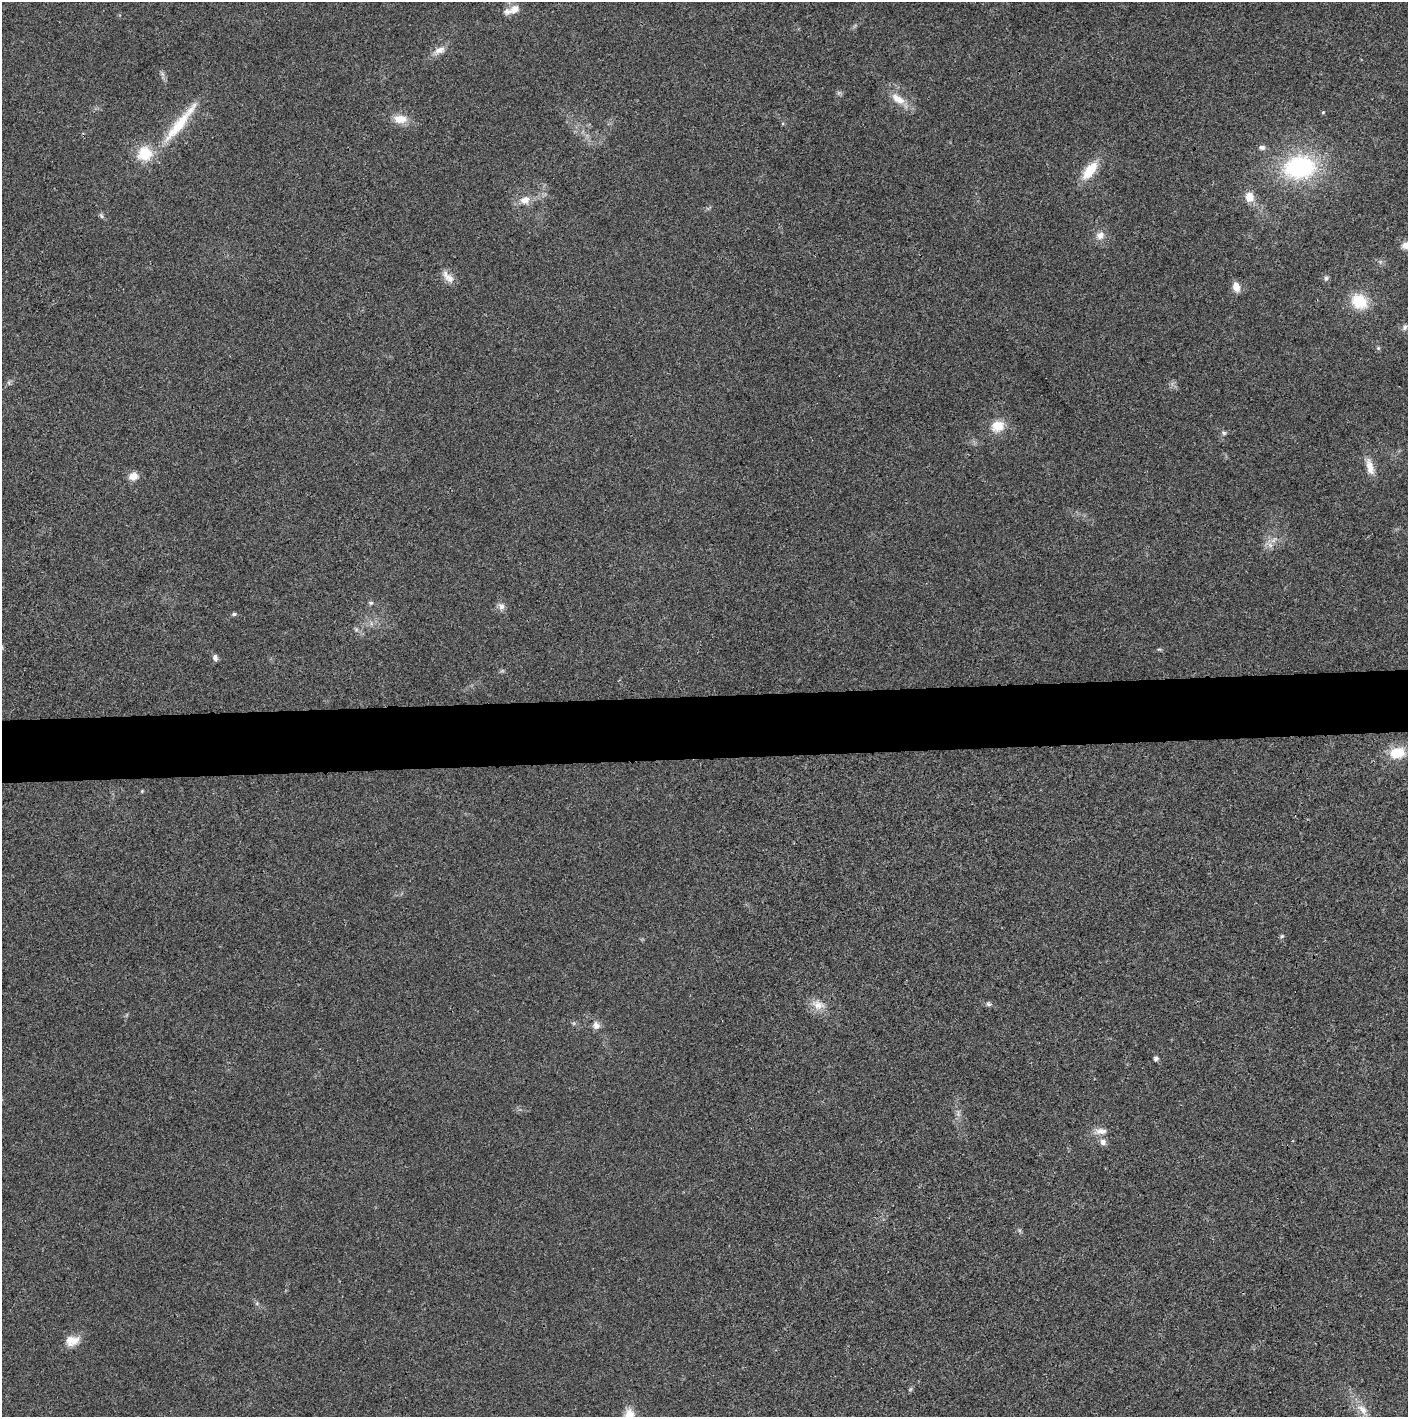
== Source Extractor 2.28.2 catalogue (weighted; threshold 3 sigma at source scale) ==
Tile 5 of 3 x 3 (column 2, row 2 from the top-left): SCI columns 1410-2815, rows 1415-2829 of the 4221 x 4243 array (HDU 1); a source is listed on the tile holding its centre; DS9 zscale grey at full resolution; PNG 1410 x 1419 px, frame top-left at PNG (2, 2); no overlay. Shown black and unused: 4% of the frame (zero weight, under 3 of 4 exposures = <1% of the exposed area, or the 3 px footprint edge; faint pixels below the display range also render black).
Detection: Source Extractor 2.28.2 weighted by HDU 2 'WHT'; one run over the whole footprint, this tile lists its part. Background 0.019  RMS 0.005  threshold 0.0224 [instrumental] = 3 sigma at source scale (4.5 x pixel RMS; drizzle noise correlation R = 1.50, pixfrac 1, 0.05/0.05 arcsec/px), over >= 5 px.
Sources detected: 46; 1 inside a brighter listed object's ellipse — not listed separately; the other 45 listed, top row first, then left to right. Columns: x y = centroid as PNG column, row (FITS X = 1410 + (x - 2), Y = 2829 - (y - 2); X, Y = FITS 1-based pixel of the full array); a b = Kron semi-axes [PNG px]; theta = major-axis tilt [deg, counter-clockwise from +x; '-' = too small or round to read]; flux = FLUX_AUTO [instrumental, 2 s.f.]
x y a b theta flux
514 9 12 10 34 4.2
439 50 16 8 22 3.8
898 99 22 10 -34 7.1
1323 112 5 3 - 0.49
400 119 19 11 -7 6.4
179 125 62 12 51 21
1262 147 6 6 - 1.9
145 153 14 13 - 16
1300 167 34 25 7 59
1090 170 23 10 53 13
1249 197 10 9 - 6.1
525 200 14 10 18 5
101 216 8 4 -70 0.98
1100 235 11 9 32 3.6
1406 245 10 8 17 3.5
448 277 21 9 -47 4.2
1326 278 7 5 75 1.2
1236 287 10 7 -73 5.2
1359 301 17 14 -41 16
1405 327 9 6 69 1.6
1378 348 6 4 -46 0.72
997 426 15 13 21 8.6
1224 433 7 5 -28 0.93
1370 467 23 9 -75 5.7
133 476 10 8 9 4.6
1270 545 8 5 -45 1.6
371 603 7 5 3 0.95
501 607 9 8 - 2.3
234 614 5 4 - 1.1
1159 649 6 4 17 0.61
215 657 8 6 -68 1.7
1397 753 14 10 10 14
142 791 4 4 - 0.48
1282 936 5 5 - 0.84
989 1004 9 5 -16 1.2
818 1005 19 12 -16 5.9
596 1025 10 8 -75 2.7
1156 1058 5 4 - 1.5
958 1114 10 4 85 1.4
1101 1131 17 8 -1 3.8
1103 1142 10 8 -52 2.3
72 1341 18 13 12 6.1
911 1389 7 4 70 0.73
1362 1409 19 10 -45 5.9
629 1414 13 11 74 6.5
Isophote crosses this tile's border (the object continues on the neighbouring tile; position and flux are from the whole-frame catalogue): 2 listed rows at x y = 1406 245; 629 1414